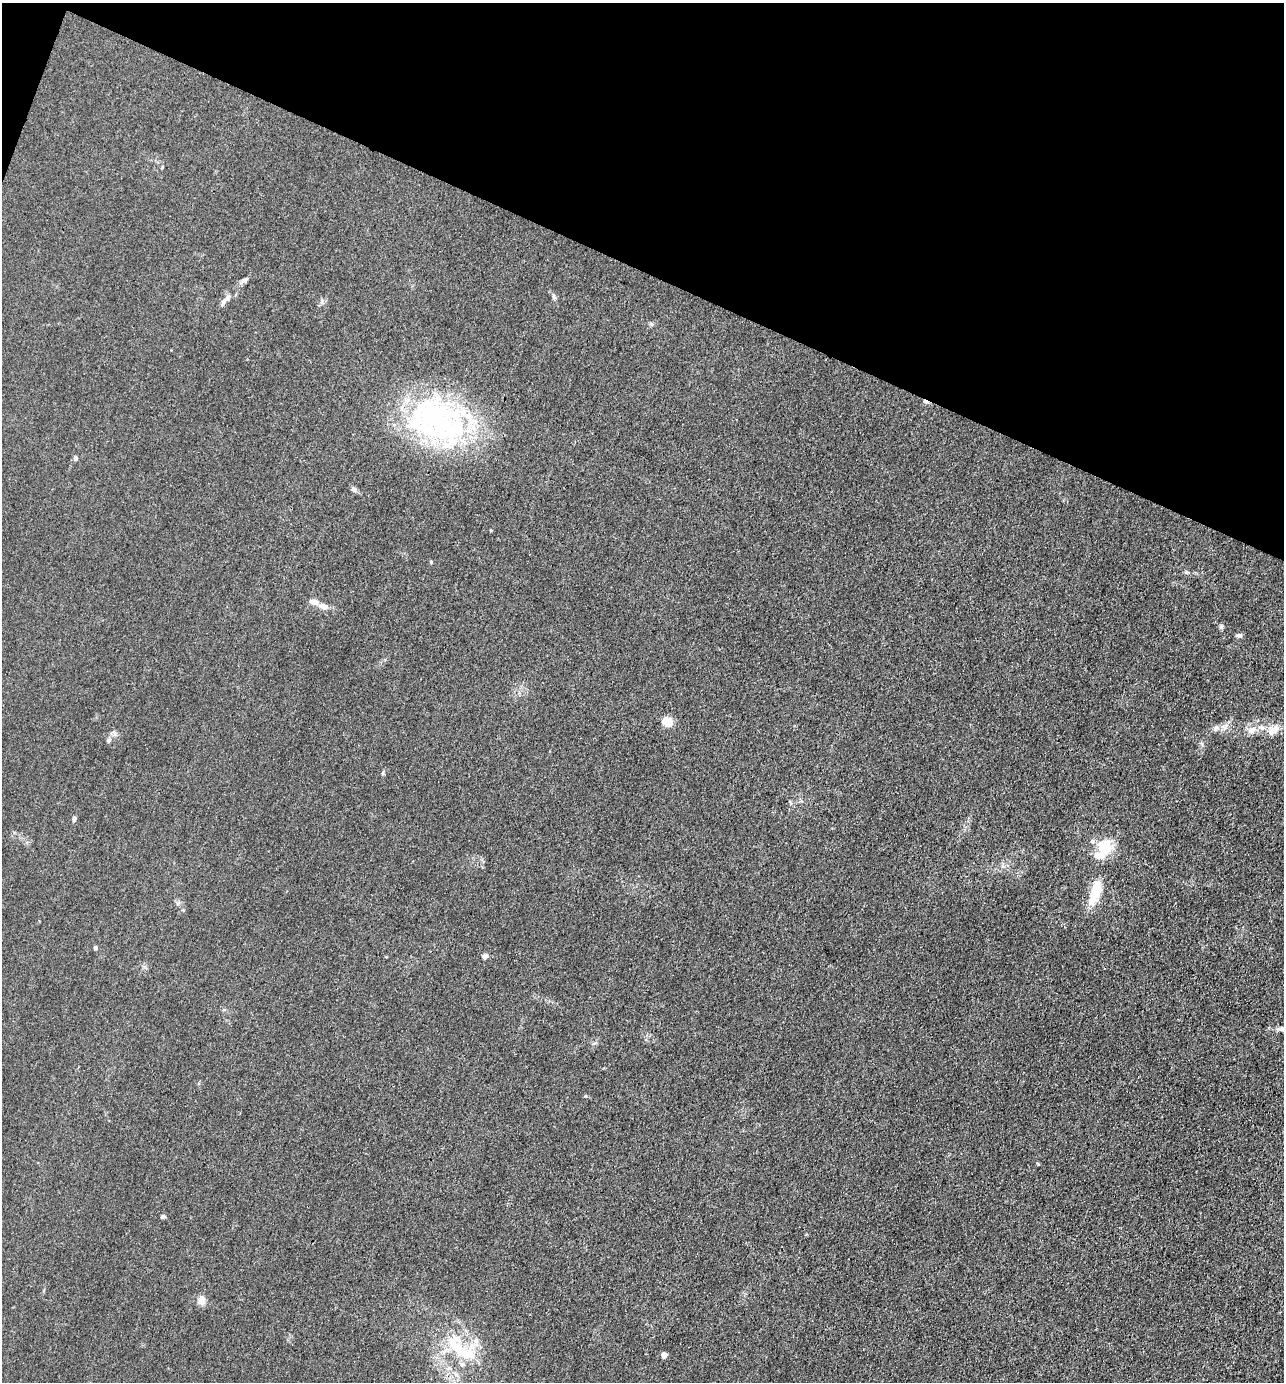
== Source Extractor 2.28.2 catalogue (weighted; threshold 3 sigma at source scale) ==
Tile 2 of 4 x 4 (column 2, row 1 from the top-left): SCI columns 1554-2835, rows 4142-5521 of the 5536 x 5523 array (HDU 1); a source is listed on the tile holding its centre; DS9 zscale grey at full resolution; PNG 1286 x 1384 px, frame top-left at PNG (2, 3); no overlay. Shown black and unused: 20% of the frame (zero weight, under 3 of 4 exposures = <1% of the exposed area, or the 3 px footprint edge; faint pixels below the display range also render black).
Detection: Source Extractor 2.28.2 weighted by HDU 2 'WHT'; one run over the whole footprint, this tile lists its part. Background 0.0282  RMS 0.0049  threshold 0.022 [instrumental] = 3 sigma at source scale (4.5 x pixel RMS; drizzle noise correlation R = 1.50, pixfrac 1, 0.05/0.05 arcsec/px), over >= 5 px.
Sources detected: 35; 2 inside a brighter object's white glare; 1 cosmic-ray / hot-pixel residue — not listed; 3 inside a brighter listed object's ellipse — not listed separately; the other 29 listed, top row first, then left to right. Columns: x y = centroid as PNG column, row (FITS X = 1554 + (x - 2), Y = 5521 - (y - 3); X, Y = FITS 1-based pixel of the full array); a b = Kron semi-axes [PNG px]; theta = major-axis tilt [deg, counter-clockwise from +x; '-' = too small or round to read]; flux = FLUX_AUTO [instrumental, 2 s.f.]
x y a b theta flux
245 280 7 6 - 1.1
553 296 7 4 -89 0.83
223 302 11 5 67 1.6
452 431 68 49 70 78
75 458 5 5 - 1.4
354 489 7 6 - 1.3
431 562 4 4 - 0.53
1186 572 6 4 -18 0.66
313 602 11 7 -17 3
324 606 11 7 -38 2.3
1221 627 6 5 - 0.8
1239 635 6 5 - 1.4
667 722 8 6 -41 10
1215 728 9 6 41 1.5
1251 730 11 9 16 3.4
1271 732 20 10 40 4.8
108 740 7 5 54 1
383 773 7 3 82 0.64
74 819 6 4 75 1.1
1104 847 22 15 70 14
1095 892 30 10 72 13
95 948 4 4 - 1.4
485 956 7 6 - 1.5
1283 1029 10 6 -8 2.3
163 1217 5 5 - 0.78
201 1300 10 8 77 3.3
476 1341 7 7 - 1.8
460 1350 44 14 -40 19
664 1355 4 4 - 4.5
Isophote crosses this tile's border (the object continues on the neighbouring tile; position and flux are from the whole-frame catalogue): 1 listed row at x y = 1283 1029
Unlisted compact peaks at least as high as the median listed source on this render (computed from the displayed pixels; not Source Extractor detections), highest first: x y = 1202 744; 651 324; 585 1096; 1038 1164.